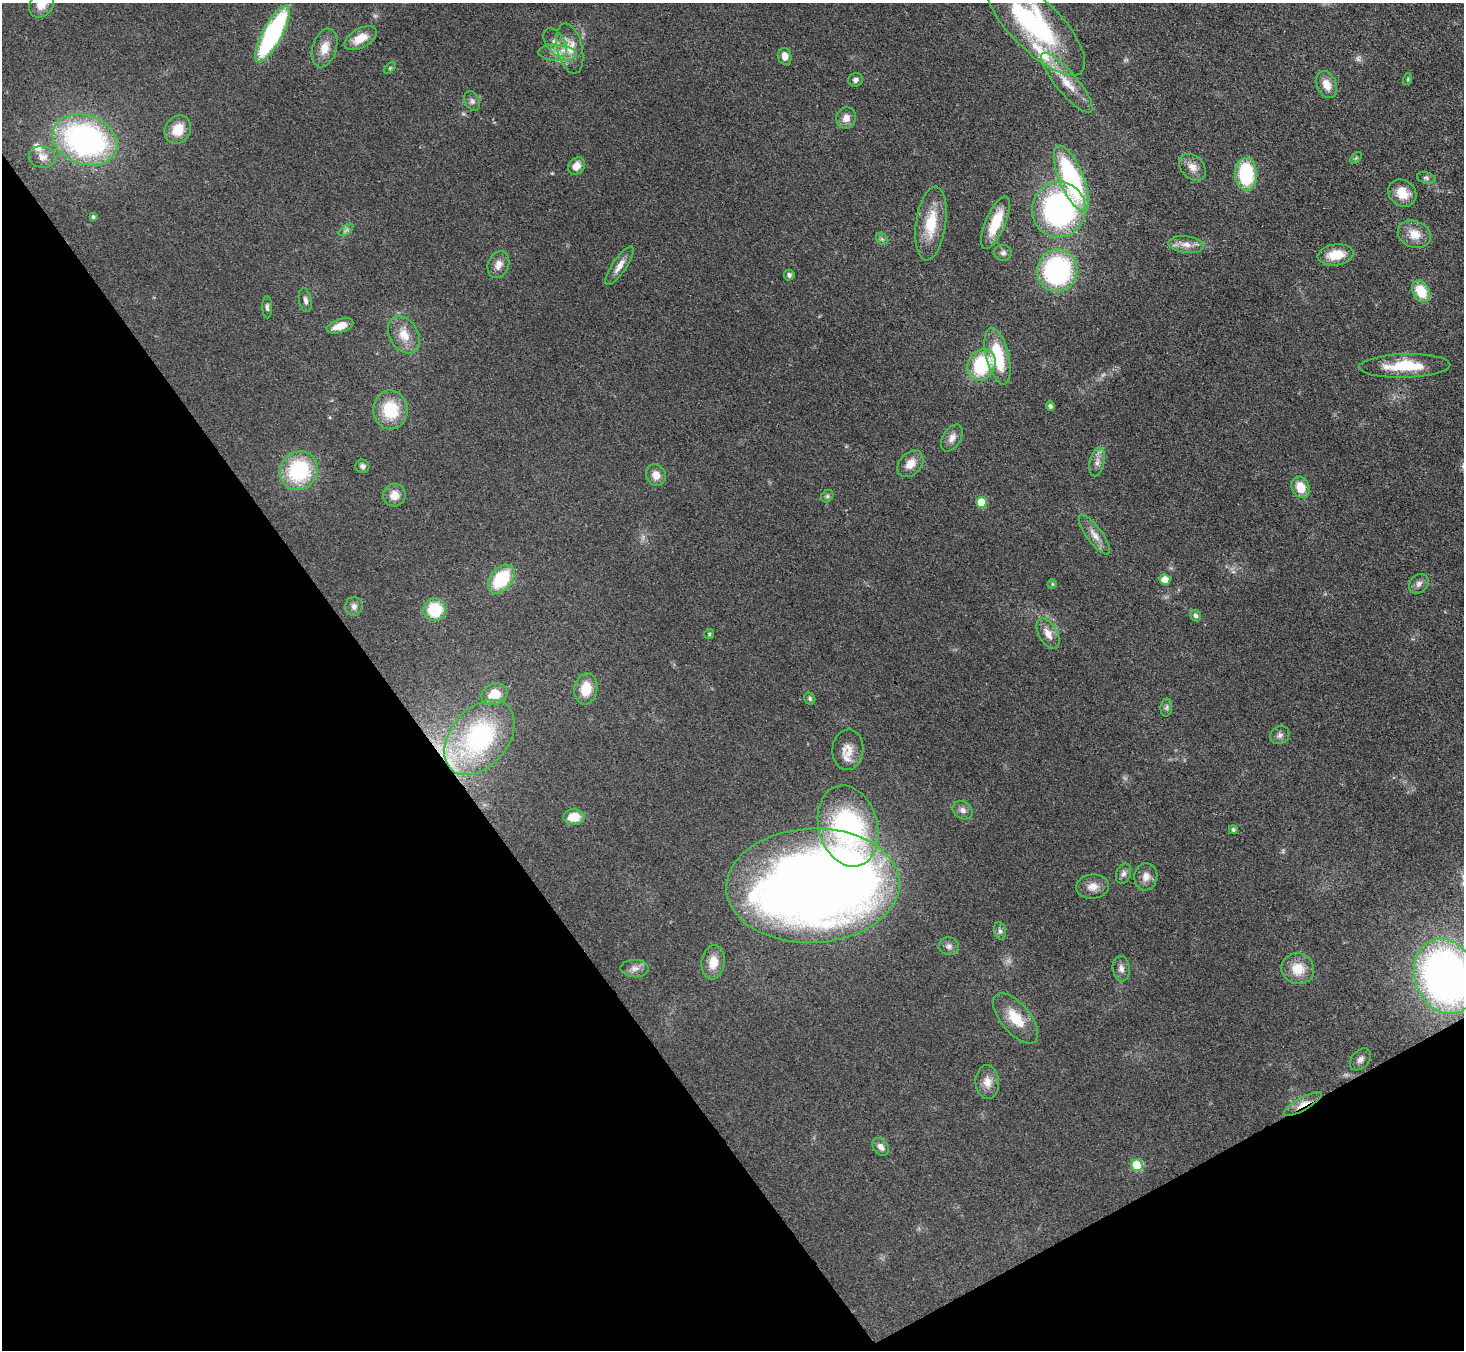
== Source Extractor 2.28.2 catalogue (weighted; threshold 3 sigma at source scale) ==
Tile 14 of 4 x 4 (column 2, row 4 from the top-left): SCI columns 1464-2925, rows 297-1644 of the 5852 x 5845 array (HDU 1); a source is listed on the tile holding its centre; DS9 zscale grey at full resolution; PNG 1466 x 1352 px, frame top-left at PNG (2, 3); each listed source drawn as its Kron ellipse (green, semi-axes under 4 px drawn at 4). Shown black and unused: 32% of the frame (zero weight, under 3 of 4 exposures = <1% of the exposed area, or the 3 px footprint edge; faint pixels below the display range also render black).
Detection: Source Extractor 2.28.2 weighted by HDU 2 'WHT'; one run over the whole footprint, this tile lists its part. Background 0.0759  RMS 0.0066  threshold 0.0299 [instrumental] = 3 sigma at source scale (4.5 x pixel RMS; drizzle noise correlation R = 1.50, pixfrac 1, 0.05/0.05 arcsec/px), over >= 5 px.
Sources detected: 111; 6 too faint to see at this stretch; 1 inside a brighter object's white glare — neither listed nor drawn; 6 inside a brighter listed object's ellipse — not listed separately; the other 98 listed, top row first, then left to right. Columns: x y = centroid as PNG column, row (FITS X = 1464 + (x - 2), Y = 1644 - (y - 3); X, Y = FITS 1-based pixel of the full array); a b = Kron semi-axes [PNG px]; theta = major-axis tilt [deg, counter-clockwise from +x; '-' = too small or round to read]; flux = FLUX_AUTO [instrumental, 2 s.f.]
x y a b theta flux
41 4 14 11 52 9.3
1035 25 66 25 -45 110
272 34 31 10 62 110
360 38 18 9 29 11
555 42 16 9 -56 5.9
325 48 20 12 72 9.6
570 49 26 12 -77 12
557 53 19 8 -4 7.1
785 56 8 6 -79 4.9
390 68 7 4 45 0.96
1408 79 6 4 72 0.84
855 80 7 6 - 2.2
1067 83 38 11 -50 16
1327 85 14 9 -67 7.7
472 101 10 7 -63 2.4
846 118 11 10 - 5.3
178 130 15 12 55 13
85 140 33 24 -20 170
42 157 13 11 -10 5.6
1356 158 7 4 44 1.1
577 166 9 7 51 7.1
1192 167 15 11 -45 6.2
1246 174 16 11 -87 44
1071 178 35 12 -67 97
1426 178 9 5 -15 1.7
1402 193 15 12 -39 11
1059 210 28 27 - 150
93 217 4 3 - 0.99
931 223 37 15 82 23
995 223 28 10 67 20
346 230 8 4 37 1.7
1414 234 17 13 -20 11
882 239 6 5 - 1.4
1186 244 18 8 -7 5.9
1003 253 9 8 - 2.2
1336 255 18 10 8 14
498 265 14 10 68 5.5
620 266 23 7 56 6
1057 271 21 20 - 110
789 275 5 5 - 2.1
1421 291 11 8 -60 18
305 300 12 6 -78 2.5
267 307 11 5 -89 1.8
340 326 13 6 18 8.4
404 335 20 14 -58 11
998 356 29 11 -76 36
982 365 16 13 59 42
1404 366 46 12 2 26
1050 406 5 4 - 1.8
390 410 19 17 -89 26
952 438 15 9 59 4.8
1097 462 14 7 77 4.2
910 464 15 11 47 7.7
362 466 7 6 - 2.1
299 471 20 18 49 55
656 475 11 10 - 6.3
1300 487 11 9 -66 11
394 495 11 11 - 7.2
827 496 7 5 45 1.3
981 503 5 5 - 21
1094 535 24 8 -53 6.4
501 579 16 11 51 36
1165 579 5 5 - 7.3
1052 584 5 4 - 0.79
1419 584 11 8 45 3.1
354 606 9 8 - 2.8
435 610 11 11 - 25
1195 616 6 5 - 1.8
709 634 5 5 - 0.97
1048 634 16 9 -60 6.5
586 689 16 11 80 14
494 694 13 10 22 13
810 699 6 5 - 1.2
1166 708 9 5 83 1.8
1280 735 10 8 32 2.7
479 737 43 28 51 110
848 750 20 15 85 8.3
963 810 10 8 -36 3.3
574 817 10 8 3 13
848 826 41 29 -75 120
1233 830 4 4 - 1.3
1123 874 10 7 71 2.8
1146 877 14 11 84 5.9
813 886 86 57 2 1000
1093 886 16 12 4 6.8
1000 931 9 6 -80 1.9
949 946 10 8 -11 2.9
713 962 17 11 82 11
635 968 14 8 -2 4.2
1121 969 13 8 -81 3.7
1298 969 16 15 - 14
1445 976 38 30 -71 330
1016 1018 30 14 -50 17
1360 1059 12 8 47 3.3
987 1082 17 12 -85 7.3
1303 1104 21 6 29 6.6
881 1147 10 7 -52 3.7
1137 1165 6 5 - 36
Overlapping masked pixels (flux is a lower limit): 2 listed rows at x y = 1360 1059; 1303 1104
Isophote crosses this tile's border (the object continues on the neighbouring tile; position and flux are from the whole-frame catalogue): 3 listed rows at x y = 41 4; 1035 25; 1445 976